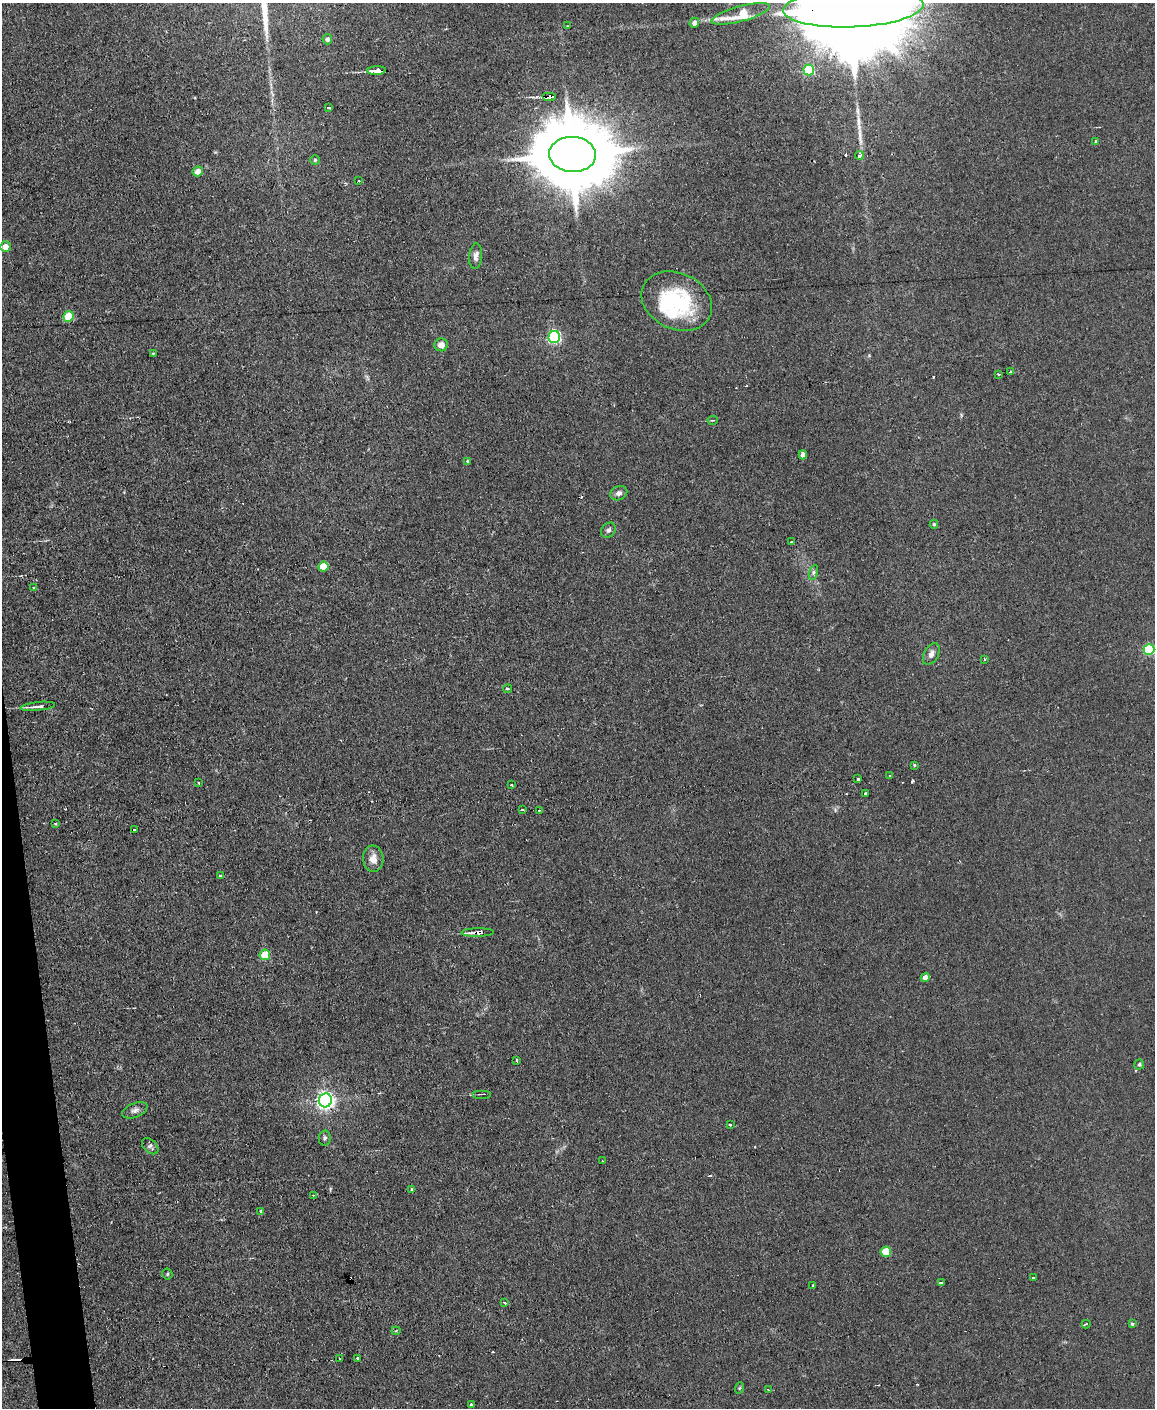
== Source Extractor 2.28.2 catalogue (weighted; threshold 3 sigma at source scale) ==
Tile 7 of 4 x 3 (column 3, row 2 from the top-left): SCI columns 2305-3457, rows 1641-3046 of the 4609 x 4577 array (HDU 1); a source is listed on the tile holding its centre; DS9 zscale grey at full resolution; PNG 1157 x 1410 px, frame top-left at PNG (2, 3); each listed source drawn as its Kron ellipse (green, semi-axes under 4 px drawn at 4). Shown black and unused: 2% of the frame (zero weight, under 2 of 3 exposures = <1% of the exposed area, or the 3 px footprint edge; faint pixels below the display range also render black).
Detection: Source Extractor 2.28.2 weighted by HDU 2 'WHT'; one run over the whole footprint, this tile lists its part. Background 0.0454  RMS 0.0051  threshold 0.0229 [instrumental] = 3 sigma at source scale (4.5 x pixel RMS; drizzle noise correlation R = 1.50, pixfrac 1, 0.05/0.05 arcsec/px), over >= 5 px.
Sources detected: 95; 1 inside a brighter object's white glare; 11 cosmic-ray / hot-pixel residue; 2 long thin detections or spike segments (spike, bleed or trail) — neither listed nor drawn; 1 inside a brighter listed object's ellipse — not listed separately; the other 80 listed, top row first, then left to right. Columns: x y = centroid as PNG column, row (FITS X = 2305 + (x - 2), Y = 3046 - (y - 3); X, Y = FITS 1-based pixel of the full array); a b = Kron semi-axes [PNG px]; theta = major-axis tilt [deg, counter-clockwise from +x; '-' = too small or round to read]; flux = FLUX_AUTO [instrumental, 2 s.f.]
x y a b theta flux
853 7 70 20 3 33000
741 14 30 7 15 20
694 23 5 4 - 2.3
568 26 3 2 - 0.39
327 39 5 5 - 1.7
809 70 5 5 - 39
377 71 9 3 4 18
550 96 7 3 0 5
328 107 4 3 - 2.1
1096 142 3 3 - 1.5
572 154 23 17 -2 6900
859 155 4 4 - 2.4
315 160 5 5 - 0.7
198 171 5 5 - 3.5
359 181 3 2 - 0.79
5 247 5 5 - 4.5
476 256 13 6 84 2.5
677 301 37 28 -25 44
68 316 5 5 - 21
554 337 6 6 - 95
441 345 6 6 - 3.4
153 353 4 3 - 0.48
1011 372 4 3 - 2.1
999 374 3 2 - 0.95
713 420 5 2 - 0.46
803 455 4 4 - 2.5
468 461 3 3 - 1.5
619 493 9 7 25 2.1
934 524 4 4 - 0.74
608 530 8 6 46 1.5
791 542 3 3 - 2.2
323 567 5 5 - 12
814 572 8 3 71 1.1
34 588 4 3 - 0.48
1149 649 5 5 - 43
931 654 12 7 60 2.8
984 659 3 2 - 0.48
508 689 4 3 - 0.65
38 706 17 3 7 2.7
914 765 4 2 - 0.66
890 776 3 2 - 0.45
857 779 4 3 - 1.6
198 783 3 2 - 0.63
511 785 3 3 - 0.53
865 793 3 3 - 0.67
522 810 3 3 - 1.9
540 810 4 2 - 0.98
55 823 3 3 - 0.69
134 829 3 3 - 1.5
373 859 13 10 -85 4.5
220 876 4 3 - 4.3
477 932 16 4 1 4.1
265 955 5 5 - 14
925 977 4 4 - 3.7
517 1061 4 3 - 1.7
1139 1064 5 5 - 0.93
482 1094 9 2 0 0.58
325 1100 7 6 - 250
135 1110 13 7 21 2.3
730 1125 3 3 - 1.7
325 1138 7 6 - 1.2
150 1146 9 6 -42 1.4
603 1161 4 2 - 0.47
411 1189 3 2 - 0.71
313 1195 3 2 - 0.63
261 1211 3 3 - 1.2
886 1252 5 5 - 16
167 1274 5 5 - 0.72
1033 1277 3 3 - 2.9
942 1282 4 3 - 9.2
813 1285 3 3 - 0.78
505 1302 3 3 - 1.9
1086 1324 4 3 - 2.1
1132 1324 4 3 - 0.77
396 1331 4 4 - 0.57
357 1358 3 2 - 0.77
340 1359 3 3 - 1.3
739 1388 6 3 70 0.61
768 1390 3 2 - 0.63
471 1405 3 3 - 1
Overlapping masked pixels (flux is a lower limit): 4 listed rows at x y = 853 7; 377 71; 550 96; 477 932
Isophote crosses this tile's border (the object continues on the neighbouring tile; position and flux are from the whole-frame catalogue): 1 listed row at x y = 853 7
Unlisted compact peaks at least as high as the median listed source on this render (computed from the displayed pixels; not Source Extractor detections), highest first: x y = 912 781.